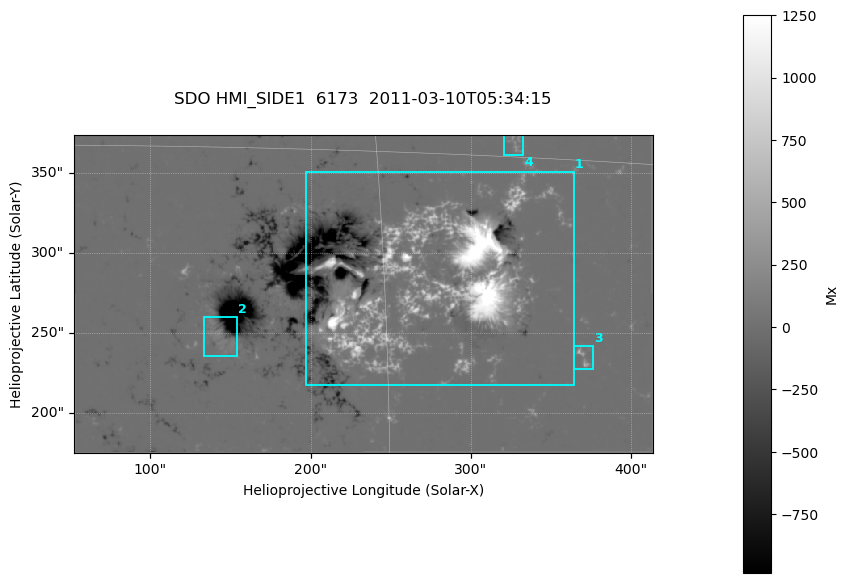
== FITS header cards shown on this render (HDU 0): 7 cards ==
TELESCOP= 'SDO     '           /
INSTRUME= 'HMI_SIDE1'          /
WAVELNTH=              6173.00 /
DATE-OBS= '2011-03-10T05:34:15.100' /
CTYPE1  = 'HPLN-TAN'           /
CTYPE2  = 'HPLT-TAN'           /
BUNIT   = 'Mx      '           /

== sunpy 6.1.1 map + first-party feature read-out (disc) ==
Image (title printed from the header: SDO HMI_SIDE1  6173  2011-03-10T05:34:15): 717 x 395 px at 0.504 arcsec/px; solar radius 966 arcsec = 1916 px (partial field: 2.4% of the solar disc is inside the frame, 99% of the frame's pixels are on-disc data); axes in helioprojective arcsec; data unit Mx (BUNIT, on the colour bar)
Orientation: file roll -179.9 deg (from PC/CROTA): ROTATED to solar-north-up (sunpy Map.rotate, bilinear) for analysis and display; everything below refers to the rotated frame; the empty margins the rotation leaves inside the frame are drawn grey
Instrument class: DISC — disc imager (sunpy class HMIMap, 6173 A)
Bright regions (active regions / flare kernels): reference = the on-disc median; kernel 7 px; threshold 5 sigma = 49.3 Mx over a disc level ~0.252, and >= 1.15x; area >= 283 px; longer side >= 5 px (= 2.5 arcsec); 4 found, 4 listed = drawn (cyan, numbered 1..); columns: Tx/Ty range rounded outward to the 2 arcsec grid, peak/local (2 s.f.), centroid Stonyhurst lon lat
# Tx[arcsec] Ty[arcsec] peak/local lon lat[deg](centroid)
1 196..364 216..352 6232 +17 +10
2 132..154 234..260 605 +9 +8
3 364..378 226..242 1376 +23 +7
4 320..334 360..374 796 +21 +16